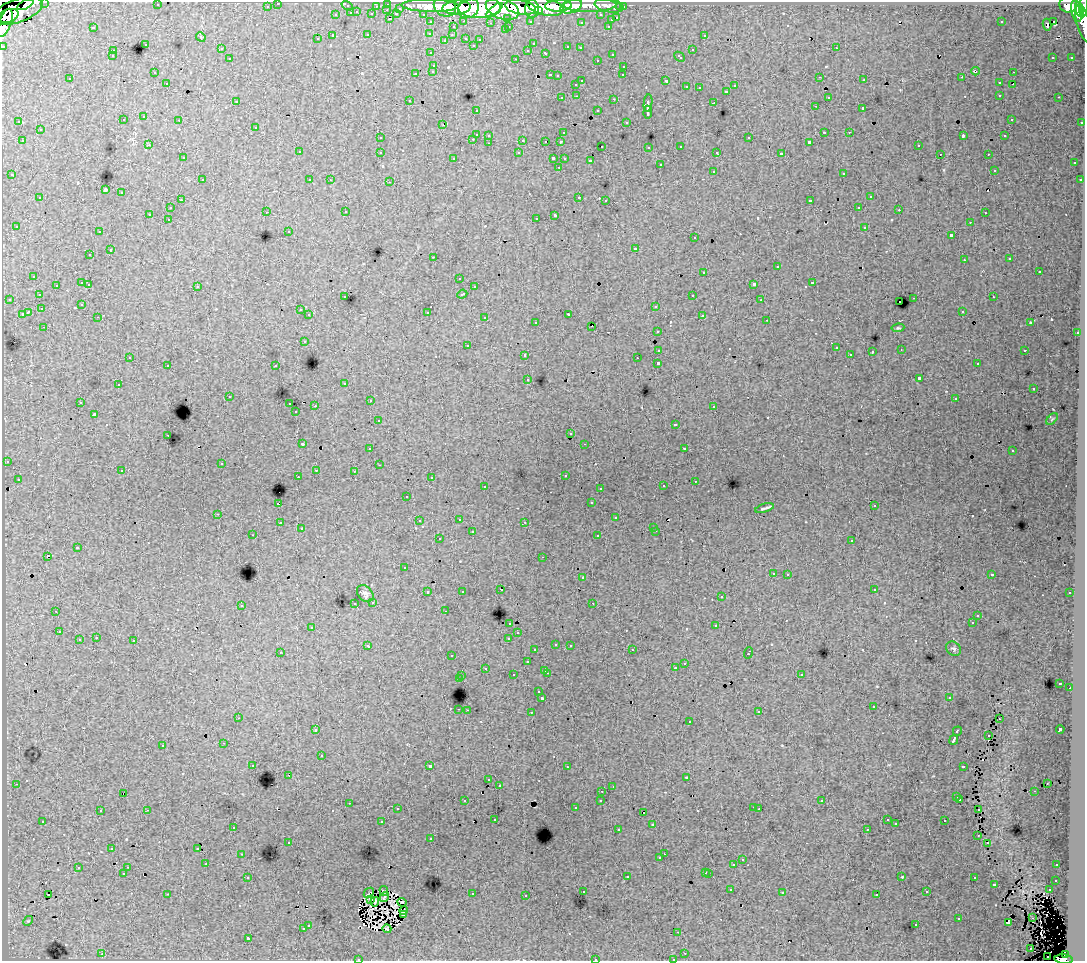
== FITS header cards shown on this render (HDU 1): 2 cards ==
NAXIS1  =                 1083
NAXIS2  =                  959

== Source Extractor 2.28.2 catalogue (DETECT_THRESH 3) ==
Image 1083 x 959 px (HDU 1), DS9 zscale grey, 1 PNG px = 1 image px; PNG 1087 x 963 px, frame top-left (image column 1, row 959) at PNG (2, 2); each listed source drawn as its Kron ellipse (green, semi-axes under 4 px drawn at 4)
Background 72.4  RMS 0.74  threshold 2.22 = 3 sigma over >= 5 px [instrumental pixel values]
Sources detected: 582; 11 with non-positive FLUX_AUTO (blend fragments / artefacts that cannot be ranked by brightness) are neither listed nor drawn; of the other 571, the 500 brightest by FLUX_AUTO listed and drawn (71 fainter detections omitted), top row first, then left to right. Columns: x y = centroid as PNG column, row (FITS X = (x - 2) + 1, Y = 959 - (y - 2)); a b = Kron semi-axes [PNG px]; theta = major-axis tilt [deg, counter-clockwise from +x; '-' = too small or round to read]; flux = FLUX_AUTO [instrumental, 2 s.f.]
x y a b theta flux
45 2 3 2 - 2400
278 3 3 3 - 2300
25 4 9 3 29 44000
388 4 3 3 - 3700
157 5 3 2 - 53
590 5 26 6 1 52000
1068 5 9 8 - 80000
267 6 3 3 - 1400
347 6 6 3 -34 800
376 6 3 2 - 940
430 6 28 6 -1 190000
445 6 12 10 -40 130000
558 6 13 6 2 110000
571 6 11 6 21 63000
609 6 14 6 -9 26000
1084 6 11 3 86 70000
457 7 14 7 3 200000
520 7 16 7 -9 250000
545 7 18 8 -12 220000
620 7 3 3 - 940
623 7 3 3 - 1300
400 8 3 3 - 610
468 8 11 9 34 160000
479 8 21 10 2 430000
502 9 17 10 -19 450000
532 9 9 7 -85 150000
387 10 3 2 - 210
494 10 10 4 39 91000
1080 10 8 3 -73 110000
17 11 26 11 19 210000
538 11 4 3 - 55000
1076 11 11 5 -81 160000
357 12 3 3 - 400
351 13 3 3 - 870
372 14 3 3 - 970
396 14 4 3 - 550
423 14 3 2 - 1700
336 15 3 3 - 390
601 15 3 3 - 1400
8 16 10 6 18 160000
508 18 3 3 - 920
617 18 3 3 - 410
390 19 3 2 - 450
611 20 3 3 - 210
464 21 3 2 - 370
530 21 3 3 - 1100
1054 21 3 2 - 370
431 22 3 3 - 1700
581 22 3 3 - 110
1001 22 3 3 - 58
5 23 15 6 71 120000
490 23 2 2 - 52
1084 24 19 6 -74 65000
1047 25 6 3 -81 70
509 26 3 2 - 320
608 26 3 3 - 340
93 27 3 3 - 590
453 27 3 3 - 280
505 30 3 3 - 240
430 33 3 3 - 230
368 35 3 3 - 390
452 35 3 3 - 120
704 35 3 3 - 250
333 36 3 3 - 880
201 37 5 4 - 62
466 38 3 3 - 280
317 39 3 3 - 130
480 39 3 3 - 110
445 40 4 4 - 79
145 44 3 3 - 220
533 44 3 3 - 120
473 45 3 3 - 190
3 46 3 3 - 3700
568 47 3 3 - 420
580 48 3 3 - 140
836 48 3 2 - 120
221 49 3 3 - 220
528 50 3 3 - 120
692 50 3 3 - 310
113 51 3 3 - 230
431 53 3 2 - 93
546 53 3 3 - 300
612 54 3 3 - 230
112 56 3 3 - 200
680 57 6 3 -43 400
1053 57 3 3 - 160
1071 57 3 2 - 140
230 59 3 3 - 220
516 59 3 2 - 450
597 60 3 2 - 190
434 65 3 3 - 210
624 66 3 3 - 320
433 71 3 3 - 150
976 71 4 3 - 230
154 72 3 2 - 140
1013 72 3 2 - 200
416 73 3 3 - 410
550 75 3 2 - 360
623 75 3 2 - 100
557 76 3 3 - 140
820 77 3 2 - 80
962 77 3 3 - 73
70 79 3 3 - 250
864 80 3 2 - 110
582 81 3 2 - 400
666 81 4 3 - 840
167 83 3 3 - 240
999 83 3 3 - 350
576 84 3 3 - 200
1013 84 2 2 - 97
735 86 3 3 - 270
686 87 3 3 - 170
699 88 3 2 - 65
727 91 3 3 - 280
1000 95 3 3 - 310
577 96 3 2 - 230
828 97 3 3 - 310
1059 97 3 2 - 200
562 98 3 3 - 160
614 99 3 2 - 320
409 100 3 2 - 220
237 101 3 3 - 120
648 103 9 4 83 2300
714 103 3 3 - 890
815 106 3 2 - 98
863 108 3 3 - 990
476 110 3 3 - 210
598 111 3 3 - 300
648 112 6 3 88 2000
144 117 3 3 - 270
1011 119 3 2 - 71
123 120 3 3 - 220
179 120 3 2 - 110
19 122 3 3 - 130
626 122 3 3 - 190
1082 122 3 3 - 560
443 125 2 2 - 57
256 127 3 3 - 230
40 130 3 3 - 330
824 132 3 3 - 660
849 132 3 2 - 75
564 133 3 3 - 95
476 134 3 3 - 650
489 135 3 3 - 240
963 136 4 2 - 510
1005 136 3 3 - 150
380 138 3 2 - 81
749 138 3 3 - 390
473 139 3 2 - 140
523 140 3 3 - 580
22 141 3 2 - 280
545 141 3 2 - 93
561 142 3 3 - 55
809 142 3 3 - 85
489 143 3 2 - 200
149 145 3 3 - 130
918 145 3 3 - 270
602 146 3 2 - 120
681 146 3 3 - 280
649 147 3 3 - 280
299 152 3 3 - 290
380 152 3 3 - 270
717 152 3 3 - 160
519 153 3 3 - 270
781 154 4 3 - 1500
940 154 3 2 - 70
988 154 3 2 - 190
183 158 3 3 - 170
454 158 3 3 - 240
553 158 3 3 - 110
564 159 3 3 - 170
590 161 3 3 - 70
1074 163 3 3 - 200
660 165 3 3 - 380
559 167 3 2 - 240
994 170 3 3 - 150
713 171 3 3 - 410
844 173 3 3 - 350
12 175 3 3 - 120
202 180 3 2 - 310
310 180 3 3 - 160
330 180 3 2 - 82
1080 180 3 3 - 280
390 182 3 2 - 400
105 190 4 3 - 6800
121 193 3 3 - 390
579 197 3 2 - 450
870 197 3 3 - 250
40 198 3 3 - 380
181 200 3 2 - 230
606 200 3 2 - 190
810 201 3 3 - 1100
859 207 3 2 - 160
170 208 3 3 - 190
899 210 3 2 - 110
266 212 3 2 - 89
346 212 3 2 - 130
985 213 3 2 - 160
150 214 3 3 - 1200
555 215 4 3 - 1800
536 218 3 2 - 100
168 219 3 2 - 190
970 222 3 2 - 140
16 226 3 3 - 130
865 227 3 3 - 470
289 231 3 3 - 170
99 232 3 2 - 200
951 235 4 3 - 1000
695 238 3 3 - 190
635 248 3 3 - 580
110 250 3 3 - 650
90 255 3 3 - 250
433 257 2 2 - 480
1010 259 3 3 - 200
964 260 3 2 - 110
777 267 3 3 - 590
704 272 3 3 - 500
1039 272 3 3 - 570
34 276 3 3 - 220
459 278 3 2 - 110
82 283 3 3 - 730
813 283 3 3 - 670
89 284 3 2 - 240
754 284 4 3 - 1600
56 285 3 3 - 230
197 286 3 3 - 340
474 287 3 3 - 240
462 294 5 3 - 490
39 295 3 3 - 180
693 295 3 2 - 190
345 297 3 3 - 210
993 297 3 3 - 240
914 298 3 2 - 380
9 299 3 2 - 160
761 300 3 2 - 91
900 302 2 2 - 71
82 304 3 3 - 210
656 306 3 3 - 410
42 309 3 2 - 54
300 310 3 3 - 230
962 311 3 3 - 160
28 312 4 3 - 1200
427 312 3 3 - 570
22 314 3 3 - 550
569 314 4 3 - 110
309 315 3 3 - 290
702 315 3 3 - 250
98 317 3 2 - 190
485 318 3 3 - 580
767 320 3 2 - 78
536 322 3 3 - 150
1030 322 3 2 - 55
592 326 2 2 - 97
44 327 3 2 - 210
898 328 6 4 8 72
658 331 3 3 - 230
1077 333 3 3 - 380
304 341 3 3 - 400
468 346 3 2 - 50
836 348 3 3 - 230
901 349 3 2 - 57
659 350 4 3 - 970
1025 350 3 3 - 490
872 352 3 2 - 51
850 354 3 3 - 190
525 355 3 3 - 350
130 357 3 2 - 70
637 358 3 2 - 54
658 363 4 3 - 1700
977 364 3 2 - 140
168 365 3 3 - 300
276 366 3 3 - 290
919 378 4 3 - 2100
528 379 3 3 - 170
345 383 3 3 - 170
118 385 3 3 - 330
1034 389 3 2 - 65
229 397 3 2 - 75
955 399 3 3 - 100
370 401 3 2 - 220
80 402 3 3 - 210
290 404 3 2 - 400
315 406 3 2 - 660
714 406 3 2 - 170
296 412 3 2 - 150
94 414 3 3 - 120
1052 419 7 4 45 75
378 421 3 3 - 170
676 424 3 3 - 230
571 433 3 3 - 130
168 435 3 2 - 150
302 444 3 3 - 62
585 444 3 2 - 150
370 449 3 2 - 160
684 449 3 2 - 56
1013 451 3 3 - 200
7 461 3 2 - 53
222 463 3 2 - 240
379 465 3 2 - 68
316 470 3 2 - 250
122 471 3 3 - 230
354 471 3 2 - 66
565 475 3 3 - 130
298 477 2 2 - 51
431 477 3 2 - 120
18 479 3 3 - 140
695 481 3 2 - 150
485 486 3 3 - 280
663 486 3 3 - 280
600 488 3 2 - 170
407 496 3 3 - 190
591 503 3 3 - 150
278 504 3 3 - 1300
874 506 3 3 - 130
764 508 10 2 17 110
218 514 3 2 - 170
616 518 3 3 - 320
459 519 3 2 - 240
419 521 3 3 - 210
525 522 3 3 - 140
280 523 3 3 - 280
654 527 3 3 - 170
301 529 3 2 - 85
656 531 3 2 - 220
472 532 3 3 - 640
253 535 3 2 - 100
598 536 3 3 - 300
439 539 3 3 - 290
852 541 3 3 - 290
77 548 3 3 - 770
47 556 3 3 - 910
543 557 3 2 - 66
404 568 3 3 - 200
773 573 3 3 - 280
788 574 3 2 - 190
992 574 3 2 - 69
582 578 3 3 - 240
501 589 3 2 - 140
874 589 3 3 - 260
462 591 3 3 - 200
428 592 3 3 - 390
1070 593 3 3 - 140
365 594 9 7 -45 200
721 597 3 3 - 250
373 602 3 3 - 380
355 603 3 3 - 260
593 603 3 2 - 80
241 605 3 3 - 310
56 611 3 2 - 75
445 611 3 2 - 160
978 615 3 3 - 170
510 623 3 3 - 320
972 623 3 2 - 57
716 626 3 3 - 430
312 627 3 3 - 210
59 632 3 3 - 210
518 633 3 3 - 180
96 638 3 2 - 170
509 638 4 3 - 580
79 640 3 3 - 620
134 641 3 3 - 720
556 644 3 3 - 280
570 645 3 3 - 240
368 646 4 3 - 270
953 649 8 6 -40 110
535 650 3 3 - 200
632 650 3 2 - 210
280 652 3 2 - 56
748 653 6 3 70 500
452 656 3 2 - 110
527 662 3 3 - 380
685 663 3 2 - 230
485 668 3 3 - 220
675 668 3 3 - 97
545 670 3 2 - 370
547 673 3 2 - 350
801 674 3 3 - 190
513 675 3 3 - 250
462 676 3 2 - 250
459 679 4 3 - 980
1060 683 2 2 - 68
1070 688 2 2 - 230
539 692 3 3 - 140
542 698 3 3 - 1600
949 698 3 2 - 84
873 707 3 2 - 180
459 709 3 2 - 350
467 710 2 2 - 200
531 712 3 2 - 230
759 712 4 3 - 70
238 718 3 2 - 51
999 719 3 2 - 64
690 722 3 3 - 290
1060 729 4 3 - 1900
316 730 4 3 - 61
957 731 5 3 - 790
988 735 2 2 - 50
954 740 5 3 - 3300
224 743 3 2 - 310
163 745 3 3 - 300
321 756 3 3 - 390
253 765 3 3 - 290
430 766 3 3 - 2400
963 766 4 3 - 390
567 767 3 2 - 140
288 776 4 2 - 54
686 778 3 2 - 66
489 780 3 3 - 260
1047 783 3 2 - 68
16 784 3 2 - 220
499 785 3 3 - 190
613 786 3 2 - 70
602 791 3 2 - 160
1034 791 3 2 - 64
123 793 3 2 - 120
957 797 3 3 - 140
960 799 3 2 - 120
601 800 3 3 - 250
465 801 3 3 - 230
822 801 3 3 - 170
349 803 3 2 - 290
754 807 3 2 - 240
575 808 3 3 - 190
397 809 3 3 - 200
759 809 3 2 - 58
979 809 2 2 - 49
147 810 3 2 - 480
100 811 3 3 - 210
643 812 3 2 - 180
495 819 3 3 - 220
887 820 3 3 - 140
43 821 3 3 - 170
945 821 3 3 - 170
382 822 3 3 - 630
653 824 3 2 - 55
896 824 3 3 - 67
233 827 3 2 - 160
867 829 3 2 - 81
618 830 3 3 - 180
978 836 3 2 - 71
431 839 3 2 - 65
289 842 3 2 - 52
987 843 3 2 - 65
198 848 3 2 - 130
112 849 3 3 - 95
242 854 3 2 - 220
664 854 2 2 - 130
660 858 3 3 - 150
742 860 3 3 - 240
206 864 2 2 - 280
734 864 3 3 - 870
1057 865 3 2 - 93
128 867 3 2 - 140
78 868 3 3 - 310
706 872 3 3 - 450
123 873 3 3 - 60
709 873 3 3 - 300
248 877 3 2 - 180
627 877 3 3 - 390
902 877 3 3 - 100
974 878 3 3 - 300
1056 880 3 3 - 200
994 884 3 3 - 640
731 890 3 2 - 250
1049 890 3 2 - 320
384 891 5 3 - 68
583 892 3 3 - 170
927 892 3 3 - 180
369 893 5 2 - 65
783 893 3 3 - 55
167 894 3 2 - 620
472 894 3 2 - 240
48 895 3 2 - 280
877 895 3 3 - 180
526 896 3 2 - 180
384 897 5 3 - 50
371 900 3 2 - 71
375 902 5 2 - 120
402 902 5 2 - 73
404 910 4 2 - 77
403 915 4 3 - 78
1033 918 2 2 - 55
959 919 3 3 - 450
28 921 5 4 - 55
1008 923 3 3 - 72
308 925 3 3 - 300
916 925 3 2 - 150
303 929 3 3 - 230
387 929 4 3 - 130
678 932 3 2 - 200
248 938 3 3 - 1300
1030 948 3 2 - 56
685 953 3 2 - 150
102 954 3 2 - 390
1066 955 4 3 - 32000
1048 957 2 2 - 320
358 959 3 2 - 100
595 959 3 3 - 470
673 959 3 2 - 82
1063 959 9 4 -3 72000
At the frame edge (FLAGS 8, measured only in part): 11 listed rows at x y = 45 2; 278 3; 347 6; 1084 6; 5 23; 1084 24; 3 46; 358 959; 595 959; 673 959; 1063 959
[71 fainter detections neither listed nor drawn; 11 non-positive-flux detections neither listed nor drawn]